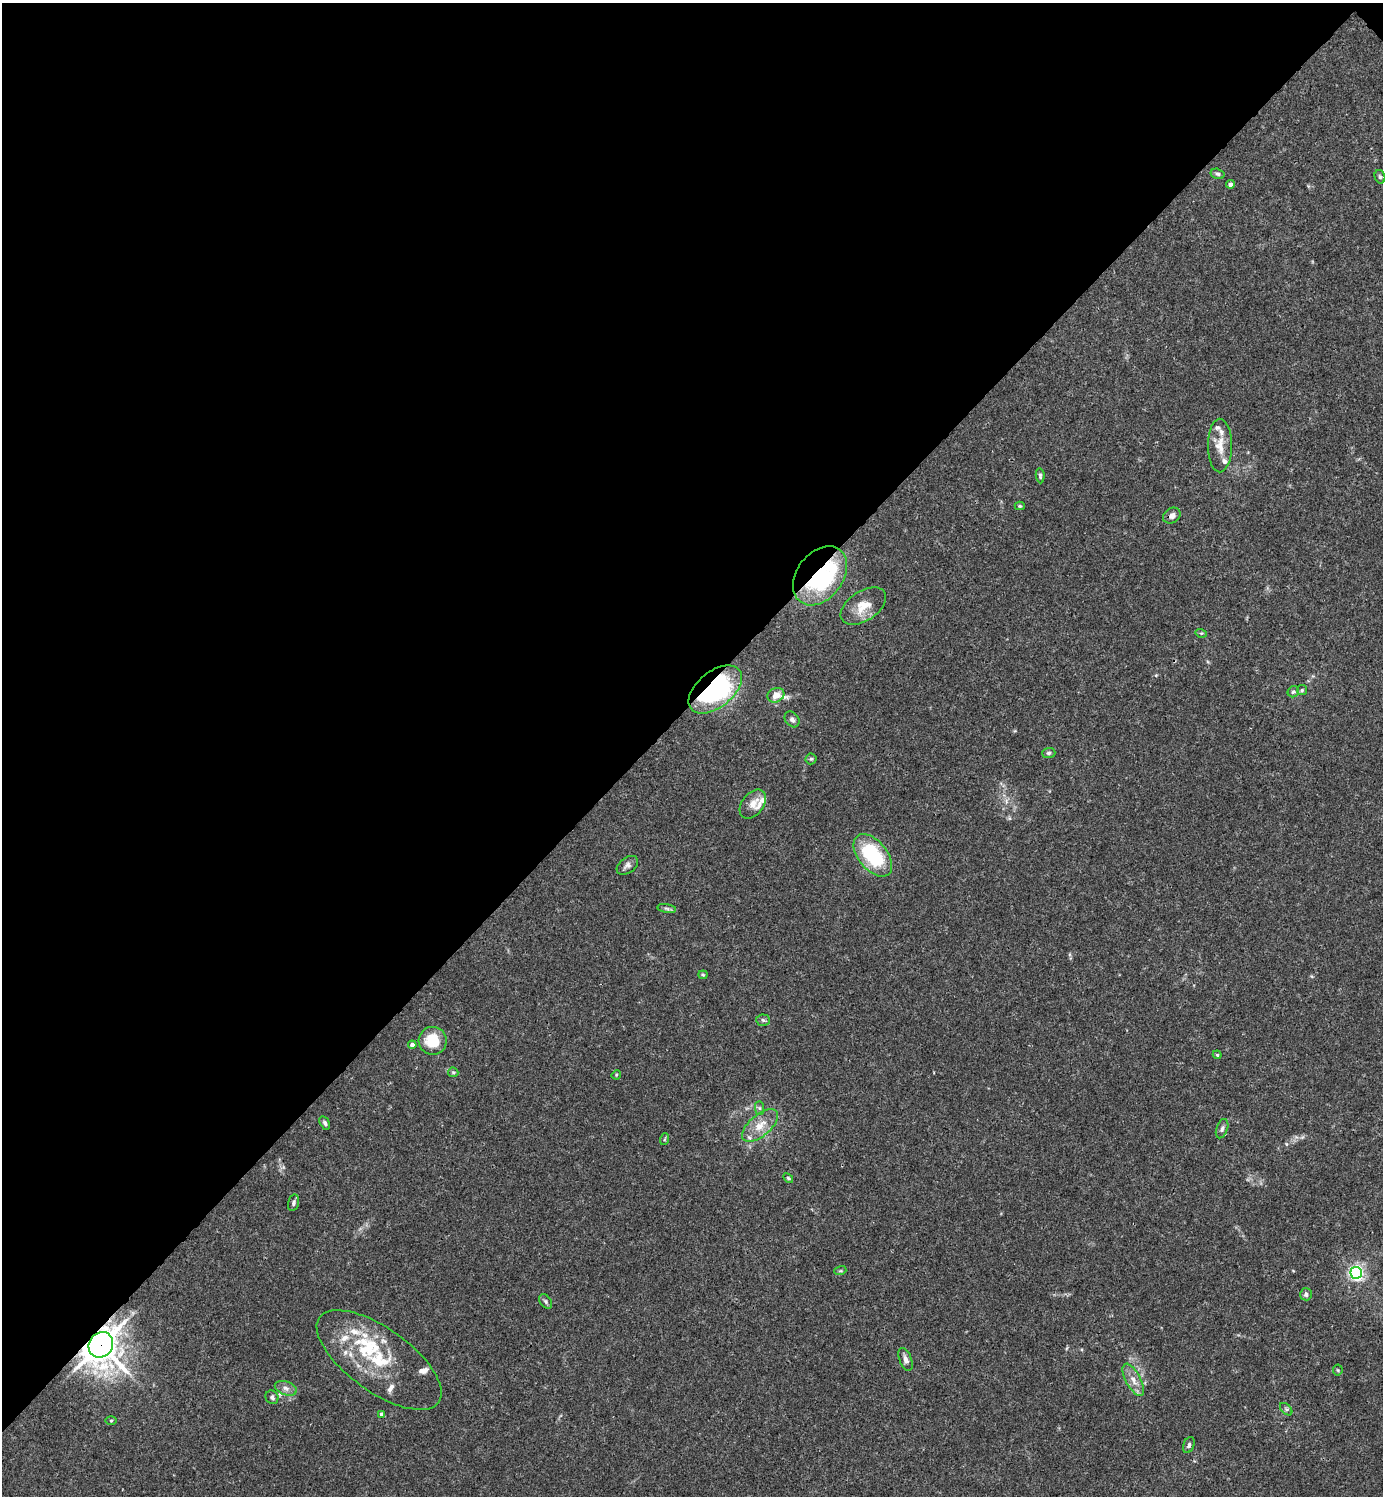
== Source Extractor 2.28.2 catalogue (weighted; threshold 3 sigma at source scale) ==
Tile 2 of 4 x 4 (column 2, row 1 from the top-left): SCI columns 1681-3061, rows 4485-5978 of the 5981 x 5982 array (HDU 1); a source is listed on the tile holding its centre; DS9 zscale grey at full resolution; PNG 1385 x 1498 px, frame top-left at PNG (2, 3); each listed source drawn as its Kron ellipse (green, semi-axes under 4 px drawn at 4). Shown black and unused: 47% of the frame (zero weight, under 3 of 4 exposures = <1% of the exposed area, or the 3 px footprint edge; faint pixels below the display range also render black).
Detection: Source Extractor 2.28.2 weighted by HDU 2 'WHT'; one run over the whole footprint, this tile lists its part. Background 0.0151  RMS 0.0022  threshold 0.00971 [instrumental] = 3 sigma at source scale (4.5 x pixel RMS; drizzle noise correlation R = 1.50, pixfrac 1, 0.05/0.05 arcsec/px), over >= 5 px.
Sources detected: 66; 1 inside a brighter object's white glare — neither listed nor drawn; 15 inside a brighter listed object's ellipse — not listed separately; the other 50 listed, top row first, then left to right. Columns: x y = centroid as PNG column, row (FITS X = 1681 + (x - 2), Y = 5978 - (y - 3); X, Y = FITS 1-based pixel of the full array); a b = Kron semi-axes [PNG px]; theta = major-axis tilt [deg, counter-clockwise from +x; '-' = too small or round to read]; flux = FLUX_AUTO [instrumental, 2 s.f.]
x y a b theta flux
1218 174 7 5 -15 0.42
1380 177 7 5 -74 0.39
1230 184 4 4 - 0.76
1220 446 27 12 90 3.1
1040 476 7 4 -84 0.4
1020 506 5 4 - 0.29
1172 516 9 7 30 0.92
820 576 33 23 52 21
863 606 25 15 33 4
1201 633 6 3 -16 0.24
715 689 31 18 39 34
1302 690 5 5 - 0.31
1293 692 6 5 - 0.39
776 695 9 7 24 1.9
792 719 8 6 -51 0.64
1049 753 7 5 3 0.42
811 759 5 5 - 0.35
753 804 16 10 51 2
873 855 25 14 -51 16
627 865 12 7 36 0.87
667 908 9 4 -10 0.48
703 975 4 4 - 0.23
763 1020 7 6 - 0.45
433 1041 14 14 - 5.8
412 1045 4 4 - 0.86
1217 1055 4 4 - 0.24
453 1072 5 4 - 0.28
616 1075 5 4 - 0.21
759 1108 7 4 -89 0.42
325 1123 7 4 -59 0.44
760 1125 22 10 40 3.3
1222 1129 10 5 70 0.62
665 1139 6 4 70 0.25
788 1178 6 3 -46 0.25
293 1203 8 5 74 0.53
840 1271 6 4 17 0.27
1356 1273 6 6 - 48
1306 1294 6 6 - 0.56
546 1301 8 5 -52 0.49
101 1345 13 12 - 360
906 1359 12 6 -70 0.92
379 1360 73 31 -36 18
1338 1370 5 5 - 0.28
1133 1380 18 7 -62 1.9
286 1388 11 6 -20 1
272 1397 7 6 - 0.57
1286 1409 7 4 -45 0.38
382 1414 4 4 - 0.62
111 1420 6 4 0 0.28
1189 1445 8 5 68 0.53
Overlapping masked pixels (flux is a lower limit): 3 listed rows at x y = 820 576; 715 689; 101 1345